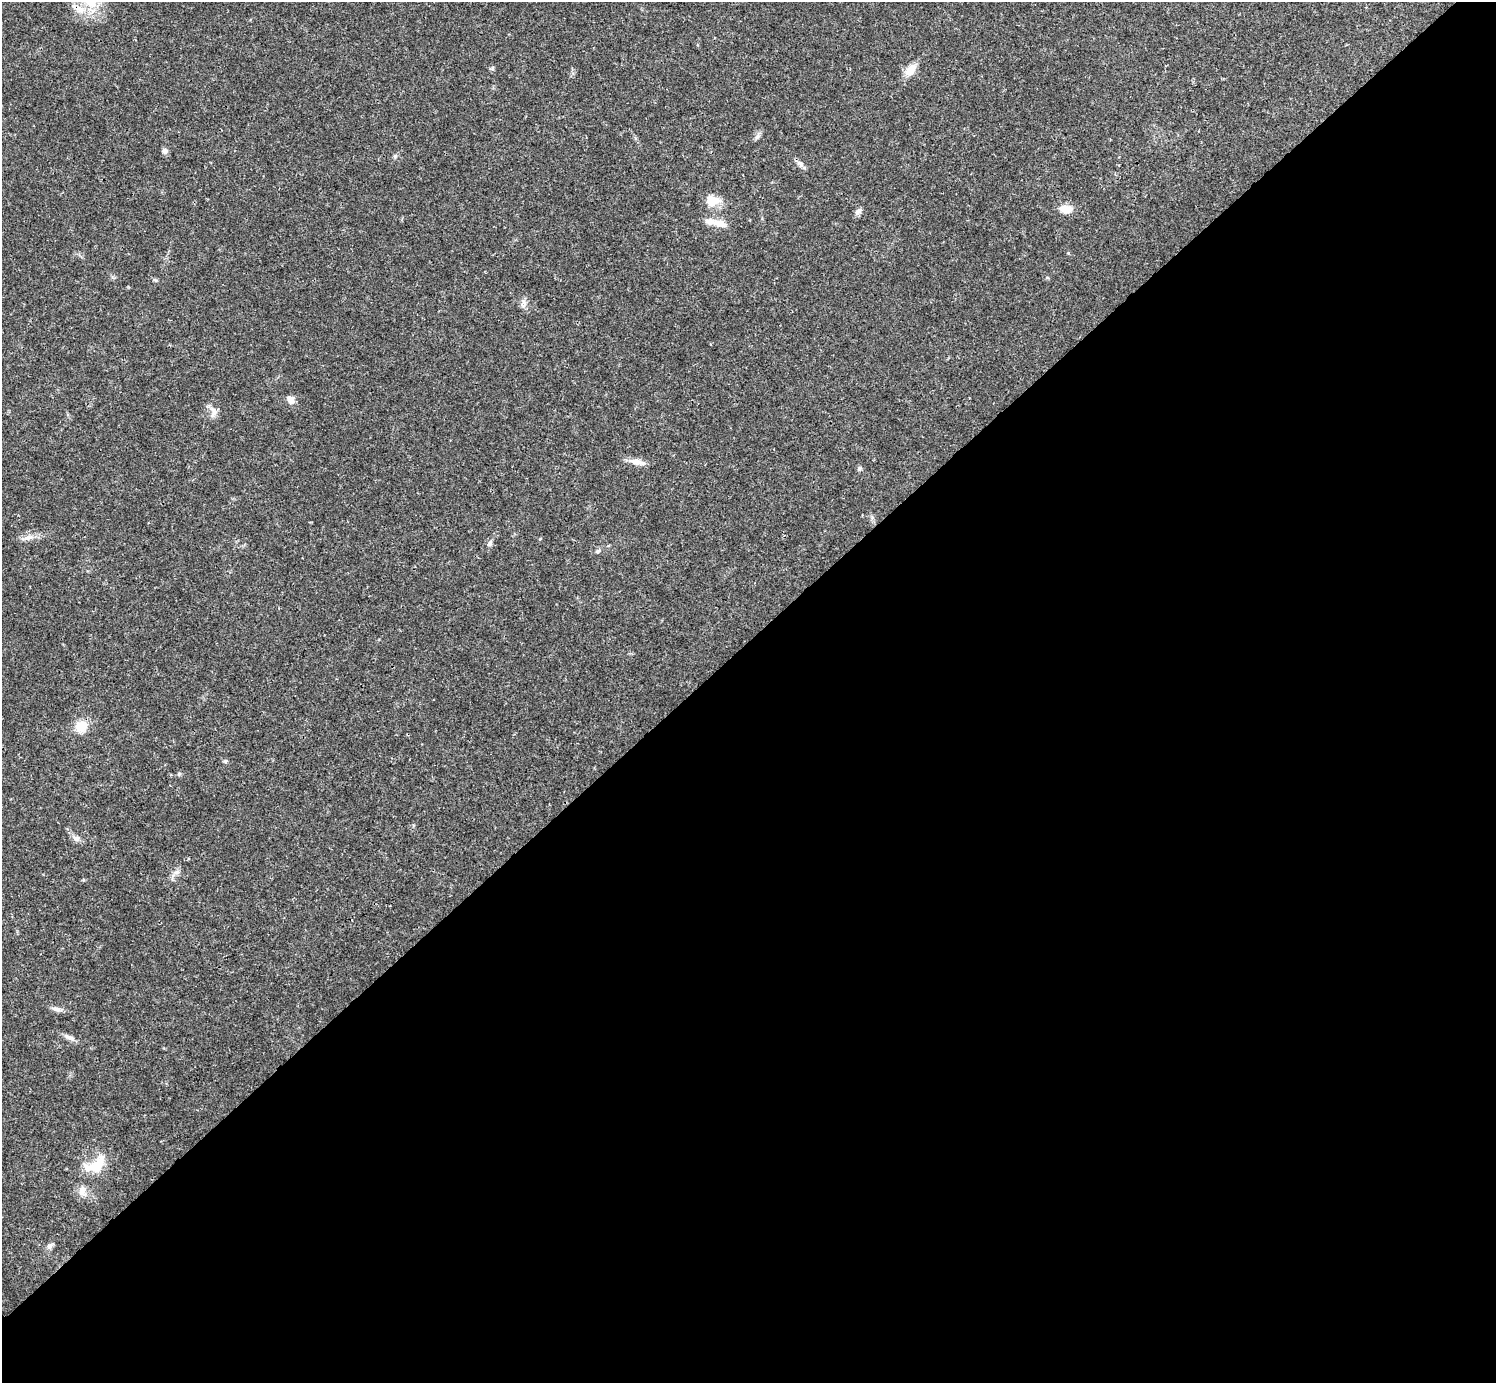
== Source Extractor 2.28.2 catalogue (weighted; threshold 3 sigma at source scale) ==
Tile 12 of 4 x 4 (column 4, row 3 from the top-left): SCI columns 4485-5978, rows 1539-2919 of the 5981 x 5981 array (HDU 1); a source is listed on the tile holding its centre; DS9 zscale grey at full resolution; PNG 1498 x 1385 px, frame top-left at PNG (2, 2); no overlay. Shown black and unused: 54% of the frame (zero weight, under 3 of 4 exposures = <1% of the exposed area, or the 3 px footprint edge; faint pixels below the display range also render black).
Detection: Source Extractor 2.28.2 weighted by HDU 2 'WHT'; one run over the whole footprint, this tile lists its part. Background 0.0208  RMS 0.0022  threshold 0.0101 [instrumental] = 3 sigma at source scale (4.5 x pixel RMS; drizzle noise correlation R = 1.50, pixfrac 1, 0.05/0.05 arcsec/px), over >= 5 px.
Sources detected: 26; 2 inside a brighter listed object's ellipse — not listed separately; the other 24 listed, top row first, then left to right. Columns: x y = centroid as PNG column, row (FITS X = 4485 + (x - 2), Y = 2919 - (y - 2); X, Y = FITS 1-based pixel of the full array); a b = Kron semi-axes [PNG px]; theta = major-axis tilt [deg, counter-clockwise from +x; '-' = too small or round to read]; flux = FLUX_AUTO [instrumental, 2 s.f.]
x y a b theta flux
79 9 18 9 -25 2.8
911 70 16 10 52 2.6
758 136 7 4 71 0.52
164 151 8 7 - 0.69
395 156 6 5 - 0.41
800 164 12 6 -51 0.85
712 201 18 14 -5 3.2
1066 209 14 9 -5 2.6
858 211 11 6 36 0.78
719 223 19 10 -13 2.5
524 302 7 6 - 0.79
291 400 9 7 -55 1.4
213 414 14 6 58 1.1
635 461 19 8 -7 1.8
28 537 13 7 16 1.3
489 543 8 6 60 0.64
598 551 7 5 19 0.44
81 726 15 12 42 3.8
76 839 11 6 -37 0.96
56 1009 12 6 -14 0.99
72 1039 7 4 -19 0.56
98 1164 29 12 56 4.6
82 1191 15 10 -71 1.7
49 1246 8 7 - 0.72
Overlapping masked pixels (flux is a lower limit): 1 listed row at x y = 79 9
Unlisted compact peaks at least as high as the median listed source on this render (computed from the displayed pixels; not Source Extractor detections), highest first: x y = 179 774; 859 469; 225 761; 492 68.